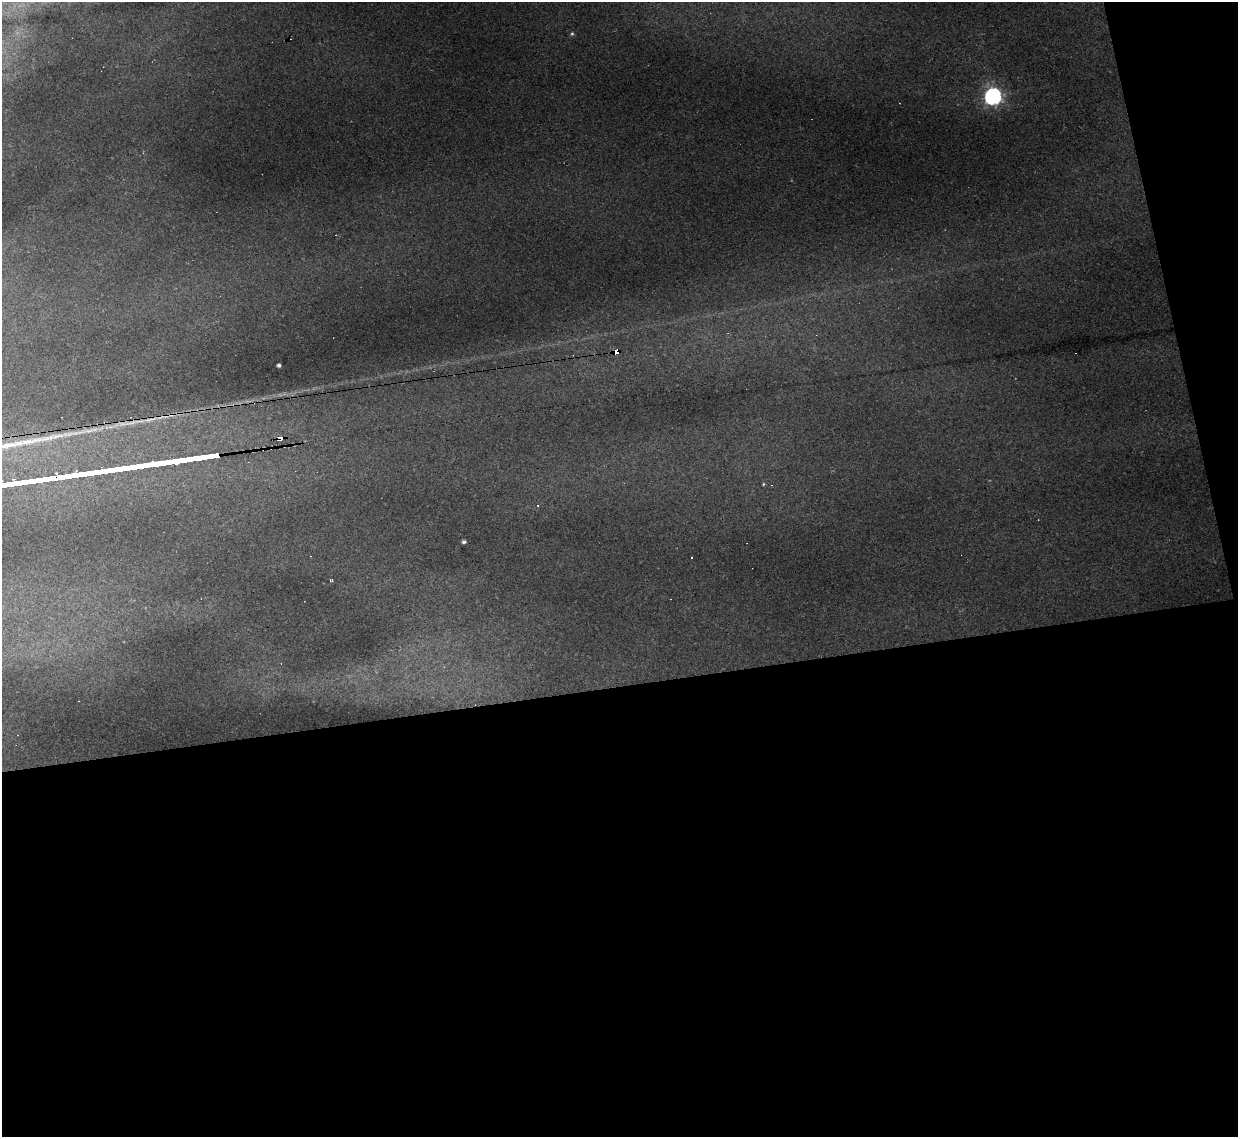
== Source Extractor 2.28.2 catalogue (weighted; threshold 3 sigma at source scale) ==
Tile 16 of 4 x 4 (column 4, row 4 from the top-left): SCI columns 3709-4944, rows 251-1385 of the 4944 x 4925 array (HDU 1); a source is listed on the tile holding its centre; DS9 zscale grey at full resolution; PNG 1240 x 1139 px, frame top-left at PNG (2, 2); no overlay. Shown black and unused: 43% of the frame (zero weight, under 2 of 3 exposures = <1% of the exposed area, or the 3 px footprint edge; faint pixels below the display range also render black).
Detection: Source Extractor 2.28.2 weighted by HDU 2 'WHT'; one run over the whole footprint, this tile lists its part. Background 0.161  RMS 0.0089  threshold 0.0399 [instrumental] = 3 sigma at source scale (4.5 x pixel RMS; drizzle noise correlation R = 1.50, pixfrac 1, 0.05/0.05 arcsec/px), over >= 5 px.
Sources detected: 16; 4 cosmic-ray / hot-pixel residue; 1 long thin detection or spike segment (spike, bleed or trail) — not listed; the other 11 listed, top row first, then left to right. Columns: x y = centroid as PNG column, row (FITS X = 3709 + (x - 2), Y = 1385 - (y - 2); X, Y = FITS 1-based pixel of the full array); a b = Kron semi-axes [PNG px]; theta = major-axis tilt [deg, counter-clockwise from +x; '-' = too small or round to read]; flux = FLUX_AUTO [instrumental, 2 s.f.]
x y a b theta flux
572 34 5 4 - 1.5
993 96 7 7 - 360
617 352 6 4 13 180
279 365 3 3 - 2.4
150 420 26 6 11 13
123 424 18 7 11 10
280 438 6 4 10 31
763 484 5 4 - 1.1
464 542 4 3 - 2.1
692 557 3 3 - 2.7
331 580 4 2 - 1.2
Overlapping masked pixels (flux is a lower limit): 4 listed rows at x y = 617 352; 150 420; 123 424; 280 438